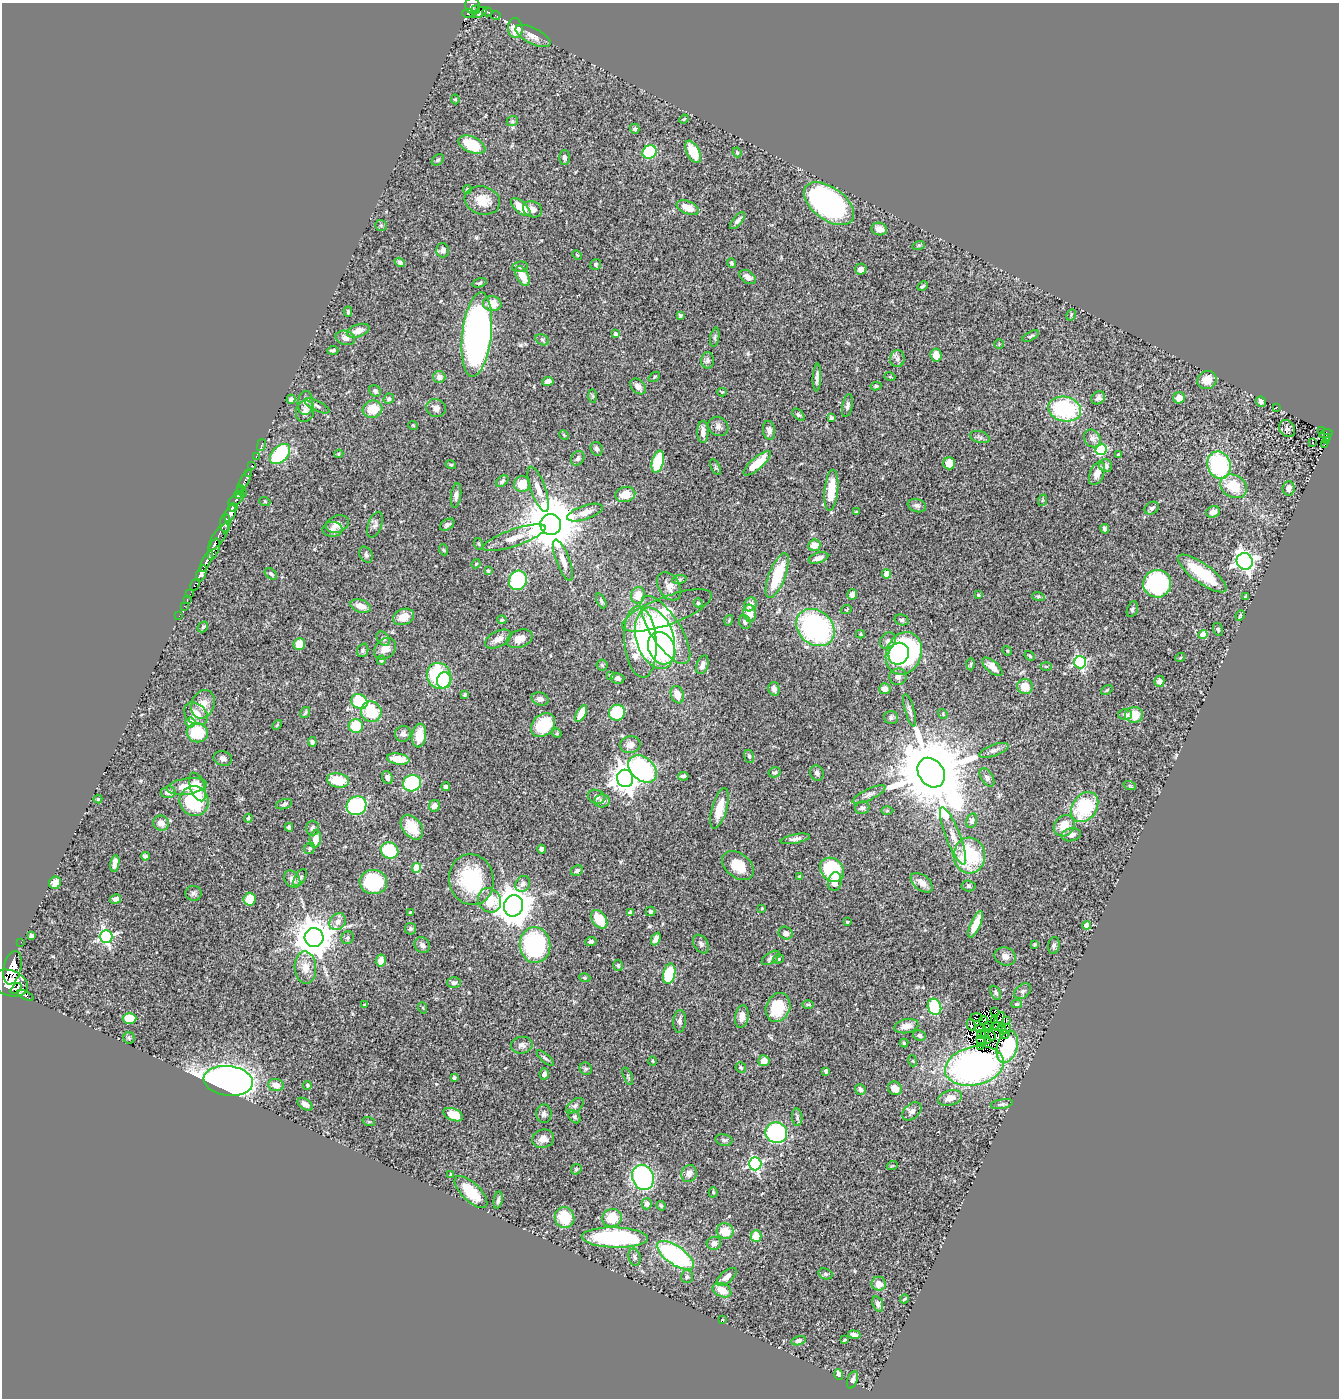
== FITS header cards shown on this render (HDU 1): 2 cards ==
NAXIS1  =                 1337
NAXIS2  =                 1396

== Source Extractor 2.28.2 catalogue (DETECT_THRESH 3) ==
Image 1337 x 1396 px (HDU 1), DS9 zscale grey, 1 PNG px = 1 image px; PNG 1341 x 1400 px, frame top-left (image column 1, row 1396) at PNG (2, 3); each listed source drawn as its Kron ellipse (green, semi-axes under 4 px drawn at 4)
Background 0.426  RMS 0.031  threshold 0.0923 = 3 sigma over >= 5 px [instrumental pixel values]
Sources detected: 461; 9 with non-positive FLUX_AUTO (blend fragments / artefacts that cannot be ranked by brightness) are neither listed nor drawn; the other 452 listed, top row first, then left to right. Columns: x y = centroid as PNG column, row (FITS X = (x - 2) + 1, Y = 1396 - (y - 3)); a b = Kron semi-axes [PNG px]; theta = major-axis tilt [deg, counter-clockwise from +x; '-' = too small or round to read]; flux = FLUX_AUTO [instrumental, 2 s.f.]
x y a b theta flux
472 6 8 7 - 240
475 10 5 2 - 100
487 12 5 3 - 20
479 13 8 4 30 130
468 14 6 3 -6 89
496 15 5 2 - 3.9
515 28 10 7 -88 44
533 36 19 8 -26 18
455 99 5 4 - 2.7
684 119 4 3 - 1.8
512 121 6 4 22 3.5
635 129 5 4 - 4.4
472 145 14 8 -23 67
649 152 7 6 - 130
693 152 12 6 -62 52
737 152 5 3 - 2.4
564 157 7 5 89 5.5
438 160 7 5 43 4.1
467 190 4 4 - 3.6
482 200 18 14 -16 40
829 204 29 16 -36 500
521 207 12 5 -42 36
688 208 11 6 -22 25
533 209 10 7 -23 11
737 221 10 4 50 7.4
381 225 6 5 - 3
879 229 8 6 -12 15
919 245 6 4 17 2.4
443 250 7 6 - 9.8
577 255 5 3 - 1.8
400 262 5 4 - 4.8
732 263 5 3 - 3.1
596 264 6 5 - 2.9
520 267 8 5 7 4.2
861 269 6 5 - 11
523 276 11 6 -62 31
748 277 9 6 -34 10
479 283 7 4 17 4.1
923 286 6 3 27 2.6
492 304 9 7 -5 30
348 312 5 3 - 3.4
680 315 4 4 - 4.2
1071 315 6 4 61 2.7
358 331 12 6 19 17
615 334 4 3 - 6.9
477 335 42 14 84 1200
1031 336 9 4 27 3.4
715 337 9 4 79 3.8
345 338 10 7 -18 11
542 340 7 5 -31 4.3
999 344 5 5 - 2.1
333 350 5 3 - 3.4
936 355 6 5 - 22
897 359 8 7 - 7.4
708 360 8 6 -89 5.4
439 377 6 6 - 12
654 377 6 3 37 2.4
817 377 14 4 88 9.1
890 377 5 3 - 2.1
1207 380 10 9 - 26
548 381 5 4 - 12
638 386 9 6 -47 12
876 386 5 4 - 3.5
375 391 6 5 - 4.9
722 392 4 4 - 1.9
593 396 7 4 -89 2.8
1098 398 7 6 - 7.6
1179 398 5 5 - 22
291 399 4 4 - 6.6
389 399 5 5 - 5
1261 402 5 4 - 8.1
305 403 12 7 88 9.7
847 405 12 5 79 6.4
317 406 14 5 -27 6.4
1276 407 3 2 - 2
436 408 10 8 -21 11
373 409 10 8 15 39
1065 409 16 12 -10 190
305 411 11 9 68 11
798 415 7 4 -44 3.5
831 418 4 3 - 3.6
413 425 5 3 - 1.7
718 426 10 9 - 9
1287 429 9 7 -53 7.3
769 430 9 6 -82 9
1322 430 3 3 - 6.2
703 432 11 5 89 12
1326 434 7 4 13 34
564 435 5 4 - 2.1
980 437 10 5 -16 5.5
1327 437 4 3 - 15
1092 438 9 8 - 10
1327 440 3 2 - 8
1312 442 3 2 - 1.9
1325 444 4 2 - 0.16
261 445 6 3 77 17
597 449 7 6 - 5.8
1101 450 5 5 - 170
280 454 12 7 45 150
339 454 5 4 - 2.8
1118 455 3 3 - 2.1
256 456 4 2 - 11
578 458 8 6 55 6
658 462 11 5 76 110
757 463 17 6 41 50
949 463 6 5 - 28
451 465 5 4 - 2.6
1219 465 14 11 -70 220
252 466 3 3 - 24
1106 466 7 6 - 9.6
716 467 8 4 -63 3.3
1097 473 12 7 67 18
248 474 3 3 - 41
244 481 13 3 63 110
502 481 7 5 38 4.9
522 484 8 7 - 37
1233 486 14 11 -28 58
1289 488 7 6 - 10
240 489 4 3 - 180
538 489 24 7 -70 22
831 490 20 7 85 55
239 493 6 3 67 240
243 493 2 2 - 4.3
625 494 10 7 13 28
456 495 12 5 83 7.9
236 500 9 4 32 180
1043 500 6 3 71 2.1
265 502 5 3 - 1.9
917 505 9 6 -20 7.4
233 508 4 3 - 230
1152 508 8 6 32 5.7
585 512 18 7 18 17
856 512 3 3 - 2.7
1213 512 7 5 21 12
230 513 9 5 70 810
225 523 9 5 87 380
337 524 11 8 22 15
375 525 13 7 70 7.7
447 525 8 5 31 5.9
551 525 10 10 - 15000
332 529 10 7 1 8.2
1105 529 5 4 - 5.1
219 537 16 5 56 370
514 538 33 8 19 34
479 544 6 3 -71 2.3
814 545 6 5 - 22
214 549 11 5 72 220
444 550 6 3 -70 1.8
366 555 8 6 -62 5.6
818 558 10 5 17 11
563 560 22 6 -69 19
206 561 12 3 63 540
1245 561 8 8 - 1000
476 564 4 3 - 2
488 571 4 4 - 2.5
201 573 8 4 70 680
1202 573 29 9 -36 110
271 574 7 5 -40 4.1
887 574 4 4 - 40
777 575 23 8 69 94
679 579 7 4 8 2.9
518 580 10 9 - 180
195 584 6 3 60 47
1157 584 14 14 - 230
669 586 15 10 -58 18
190 594 2 2 - 6.4
852 594 5 5 - 10
638 595 8 7 - 33
978 595 3 3 - 2.1
1038 596 6 4 -18 3
1245 596 4 3 - 2.7
187 600 3 2 - 15
601 601 8 4 -64 4.1
698 603 4 4 - 3.1
750 604 7 6 - 14
184 606 3 2 - 3.6
361 606 10 6 -17 21
1132 609 8 5 70 4
667 610 47 14 20 79
846 610 5 3 - 1.8
750 613 9 6 -83 27
179 616 2 2 - 1.7
1240 616 5 3 - 2
403 617 11 7 22 28
502 620 4 4 - 4
729 620 5 3 - 2
902 620 7 5 -14 3.7
745 622 7 5 -65 4.9
203 627 6 4 47 3.3
815 628 21 17 -41 370
1218 629 6 5 - 4.2
665 630 39 15 -57 230
860 634 4 4 - 2.9
1203 634 4 4 - 42
655 638 31 18 -73 630
383 639 8 6 -50 5
498 639 14 8 27 14
520 639 13 8 21 20
888 641 9 7 50 8.7
640 642 36 16 -85 180
299 644 6 6 - 31
662 648 17 13 -65 220
385 649 12 9 42 23
363 650 7 5 69 4.5
1007 651 5 4 - 2.4
904 653 22 17 67 510
899 654 11 10 - 170
1030 656 5 3 - 2.1
1180 658 5 3 - 1.8
381 660 5 4 - 2.9
1080 662 6 6 - 310
971 664 6 4 88 2.8
602 665 5 5 - 3.4
702 665 9 6 71 9.9
1046 666 6 4 -2 2.3
992 667 12 6 -41 18
611 675 4 3 - 2.2
439 676 13 12 - 160
898 677 8 8 - 8.3
618 678 7 5 -15 7.9
444 680 8 7 - 85
1159 681 6 5 - 9.4
1025 687 8 7 - 32
774 689 7 5 -75 9
885 689 5 5 - 12
1107 690 6 4 36 3
465 695 4 3 - 3
677 695 9 6 -71 24
540 699 8 6 -17 8.3
359 702 8 7 - 110
203 704 15 11 66 23
910 710 16 4 -73 7.7
371 712 10 10 - 81
305 713 6 4 56 3.6
617 713 8 7 - 110
196 714 13 10 -40 21
581 714 9 4 62 29
943 714 5 4 - 2.4
1125 714 6 5 - 7.5
1134 715 9 8 - 36
891 718 7 6 - 4.8
190 722 5 5 - 32
277 725 6 3 46 2.2
543 725 14 10 44 88
356 726 7 7 - 68
197 733 10 9 - 78
557 733 5 4 - 2.7
403 734 8 7 - 8.2
419 736 12 7 82 33
312 742 5 4 - 6
630 745 10 8 11 13
994 750 15 5 19 8.3
749 756 6 5 - 3.4
223 758 9 7 -19 7.9
398 759 11 5 -9 36
642 769 16 11 -41 420
775 772 6 5 - 3.7
817 773 7 7 - 5.6
931 773 16 12 -54 31000
683 776 5 3 - 5.2
387 777 7 5 -68 8
987 777 10 6 -57 6.6
625 778 9 8 - 2600
338 780 11 7 -10 55
412 783 9 8 - 190
187 786 20 8 8 39
1130 786 6 4 -19 2.6
198 787 15 7 -71 28
446 787 4 4 - 4.9
168 792 7 6 - 8.7
869 795 18 5 25 9.2
596 797 9 6 -22 7.4
98 799 4 4 - 2.2
194 801 15 14 - 150
602 801 8 6 1 8.4
284 804 8 5 17 4.6
356 806 10 9 - 210
435 806 6 5 - 12
1085 807 16 12 54 140
719 808 21 7 74 41
862 808 7 6 - 6.7
887 811 6 4 1 2.7
248 818 4 3 - 2.3
972 821 7 5 73 6.4
161 823 8 7 - 15
1064 826 11 9 48 32
289 827 4 4 - 4.6
412 827 14 9 -52 38
312 828 7 6 - 6.1
1071 835 10 6 12 13
953 836 30 7 -68 25
315 839 8 5 82 21
795 839 15 4 11 8.8
310 848 6 5 - 4
541 849 4 4 - 6.7
390 851 9 8 - 96
145 856 4 4 - 6.5
969 856 18 16 -87 130
115 863 8 4 81 11
738 866 18 12 -39 42
416 868 5 4 - 74
832 870 13 11 -45 170
577 871 6 5 - 5.1
800 876 4 3 - 3.3
300 878 9 5 57 5.3
292 879 9 7 -53 11
471 880 25 22 -80 150
373 882 14 12 -9 130
835 882 9 6 79 16
55 883 6 6 - 24
922 883 13 7 -38 17
523 884 8 6 58 8.6
968 886 7 5 -3 4.2
193 893 8 7 - 5.7
115 899 5 4 - 9.7
249 899 6 6 - 40
490 900 13 11 -57 61
513 906 11 9 70 5300
762 908 3 2 - 1.6
651 911 5 4 - 4.7
410 912 3 3 - 2
630 913 4 4 - 12
599 919 10 6 -56 49
338 922 9 7 46 12
847 922 3 2 - 1.8
975 924 14 5 66 35
1087 925 4 4 - 21
410 929 5 5 - 4.4
786 933 7 6 - 7.2
31 936 4 4 - 11
106 937 6 6 - 460
314 938 9 9 - 5700
347 938 6 6 - 4.3
656 939 7 4 66 11
591 941 6 4 3 5.5
21 942 2 2 - 3.5
701 944 10 7 -57 6.7
1035 944 4 3 - 2.6
422 945 8 7 - 6.9
535 945 18 15 -84 250
1054 946 8 5 81 5.5
1005 956 11 9 -21 11
771 958 10 5 33 7.1
778 959 5 4 - 5.3
381 961 6 5 - 17
618 965 5 5 - 3.6
305 967 16 10 -87 24
12 968 17 9 78 1900
669 974 10 6 78 110
585 978 5 3 - 2.3
454 982 7 5 -1 6.8
10 983 18 12 -21 2600
16 989 7 3 42 220
1023 991 9 6 39 6.4
996 993 7 5 -63 5.1
25 995 9 4 -26 110
808 1004 6 4 0 2.9
1017 1004 5 4 - 3.5
365 1005 4 3 - 2
778 1007 15 12 69 69
934 1007 8 6 -72 130
423 1008 6 3 -72 2
995 1012 3 2 - 2.1
742 1017 11 6 80 15
130 1018 7 5 1 42
977 1018 6 2 -3 1.7
984 1020 4 2 - 0.74
995 1020 3 2 - 1.8
1007 1020 3 2 - 1.6
680 1021 11 6 87 6.8
999 1021 10 2 64 3.7
971 1025 5 3 - 4.2
989 1025 3 2 - 1.4
906 1026 12 7 12 16
997 1026 6 2 -9 1.3
986 1027 3 2 - 1.4
1002 1027 3 3 - 1.1
980 1028 3 2 - 4.5
1006 1029 5 2 - 1.3
981 1034 4 2 - 1.8
985 1034 3 2 - 1.2
1005 1034 5 2 - 3.1
919 1035 6 5 - 6.3
992 1036 4 2 - 2.3
129 1038 5 5 - 3.2
987 1040 3 2 - 1
981 1041 6 4 -41 0.43
904 1043 4 4 - 2.5
522 1045 11 8 7 9.4
980 1047 4 2 - 1.4
1007 1047 16 10 73 120
545 1058 11 4 -41 4.6
653 1061 5 3 - 2.1
764 1061 5 5 - 15
913 1061 5 3 - 1.8
974 1066 30 19 13 640
741 1068 5 5 - 3.3
586 1069 6 6 - 4.1
826 1071 4 4 - 5.7
544 1074 6 4 77 7.8
628 1076 9 3 -67 3.3
454 1078 4 4 - 5
228 1081 25 14 -7 1600
276 1085 8 6 -6 19
307 1085 4 3 - 2.3
895 1088 7 6 - 21
860 1089 5 5 - 4.9
950 1098 12 7 16 19
305 1104 8 5 -34 12
1002 1104 11 4 10 5.7
575 1106 10 6 37 5.8
912 1111 11 7 43 9.2
544 1114 9 8 - 8
453 1115 10 6 -23 34
574 1117 7 5 -51 4
797 1117 9 5 -87 4.5
369 1122 6 4 -19 2.6
776 1133 11 10 - 210
543 1139 11 9 14 15
724 1140 9 5 -11 4.5
755 1164 6 6 - 370
892 1166 5 3 - 2.1
576 1169 6 4 45 2.8
689 1173 9 7 69 12
451 1174 4 4 - 2.1
643 1177 13 10 -70 300
471 1192 21 9 -44 70
713 1192 5 4 - 2.8
498 1200 8 3 80 5
647 1204 6 5 - 6.8
661 1206 5 3 - 2.8
565 1217 10 9 - 70
612 1218 10 9 - 45
725 1231 8 8 - 33
756 1236 6 5 - 34
615 1238 33 10 -1 320
714 1243 7 6 - 9.1
675 1255 21 9 -35 360
635 1257 9 6 -76 5.4
825 1274 7 5 -20 4
687 1277 6 6 - 4.6
727 1277 12 6 39 14
879 1284 7 7 - 18
722 1290 10 6 -24 25
904 1299 4 3 - 2.4
878 1304 8 5 -69 7.5
722 1320 2 2 - 1.8
854 1335 6 4 -9 6.5
844 1340 4 2 - 2.2
798 1341 7 4 14 7.4
839 1375 6 4 -74 10
853 1380 9 5 70 7.3
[9 non-positive-flux detections neither listed nor drawn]